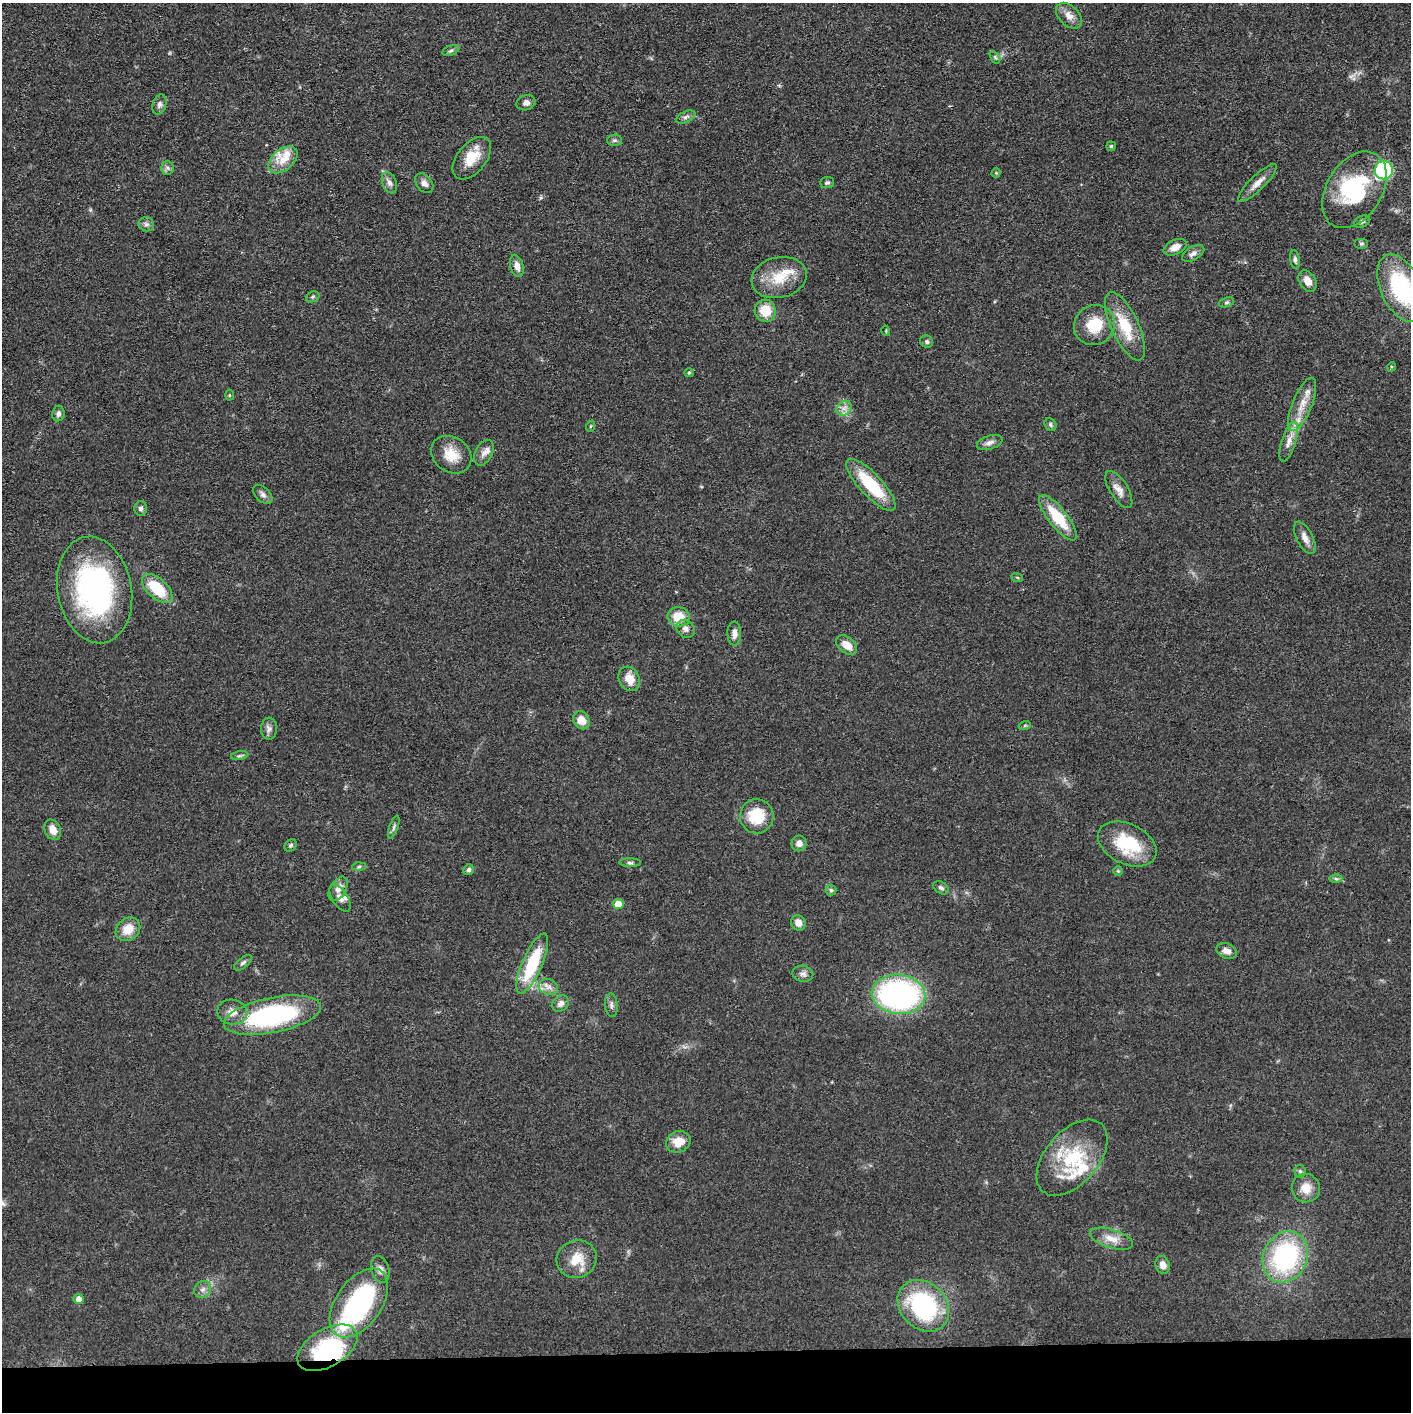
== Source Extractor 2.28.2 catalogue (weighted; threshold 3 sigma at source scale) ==
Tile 8 of 3 x 3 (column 2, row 3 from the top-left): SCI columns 1413-2821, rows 16-1425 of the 4232 x 4261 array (HDU 1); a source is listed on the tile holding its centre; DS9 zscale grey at full resolution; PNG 1413 x 1414 px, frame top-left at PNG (2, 3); each listed source drawn as its Kron ellipse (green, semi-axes under 4 px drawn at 4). Shown black and unused: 4% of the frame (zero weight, under 3 of 4 exposures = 1% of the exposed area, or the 3 px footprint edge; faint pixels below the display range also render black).
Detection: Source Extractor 2.28.2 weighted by HDU 2 'WHT'; one run over the whole footprint, this tile lists its part. Background 0.0571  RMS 0.0052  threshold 0.0235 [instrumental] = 3 sigma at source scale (4.5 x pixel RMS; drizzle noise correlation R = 1.50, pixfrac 1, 0.05/0.05 arcsec/px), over >= 5 px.
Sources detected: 121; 3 inside a brighter object's white glare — neither listed nor drawn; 11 inside a brighter listed object's ellipse — not listed separately; the other 107 listed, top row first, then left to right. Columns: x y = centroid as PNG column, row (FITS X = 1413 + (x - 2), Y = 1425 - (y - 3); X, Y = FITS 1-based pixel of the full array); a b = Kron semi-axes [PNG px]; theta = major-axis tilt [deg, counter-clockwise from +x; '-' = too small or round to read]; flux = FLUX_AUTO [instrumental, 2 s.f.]
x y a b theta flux
1069 16 15 10 -44 4.6
451 50 9 5 22 1.3
995 57 7 4 -57 1
526 103 10 7 15 2.3
159 104 10 7 73 1.9
686 117 10 5 25 1.7
614 140 7 5 2 1.1
1111 146 5 5 - 0.78
472 158 25 14 51 12
283 160 17 10 39 7.3
167 168 7 6 - 1.5
1384 170 9 9 - 64
996 173 4 4 - 0.57
389 183 11 7 -68 2.5
424 183 11 7 -52 2.5
827 183 7 5 4 1.1
1257 183 26 7 44 5.2
1354 190 42 27 58 48
1362 221 8 5 26 1.5
146 224 8 7 - 1.6
1361 244 7 5 0 0.97
1175 247 12 7 24 4.6
1193 253 12 6 30 2.5
1295 260 9 5 -82 1.3
517 266 11 6 -74 3.4
779 277 28 20 13 16
1308 281 11 8 -59 4.6
1401 288 36 20 -65 52
313 297 7 5 22 0.96
1226 302 8 5 20 1.1
765 311 11 10 - 11
1094 325 21 19 37 16
1125 326 37 13 -65 19
886 331 5 3 - 0.5
927 342 7 6 - 1.2
1391 367 5 3 - 0.51
689 373 5 4 - 0.65
229 395 5 3 - 0.53
1302 404 28 10 68 9.2
844 408 8 6 44 2.6
58 414 8 6 80 1.8
1050 425 7 5 -57 1
591 426 6 3 70 0.61
990 442 13 6 17 2.5
1289 442 20 7 73 4.7
484 453 14 8 62 3.3
451 455 21 17 -35 11
871 485 34 11 -47 28
1119 489 21 9 -58 4.6
263 494 11 7 -45 2
140 508 7 6 - 1.7
1058 518 28 9 -52 19
1305 538 18 8 -63 3.8
1017 577 6 3 -19 0.61
157 588 18 10 -42 21
95 590 54 37 -80 100
679 617 11 9 -14 11
686 629 10 8 -42 2.4
734 633 12 7 -90 2.9
847 645 12 8 -38 6.5
629 679 13 10 -61 6.9
581 720 9 8 - 6.1
1025 725 6 4 19 0.66
269 729 11 8 88 2.3
240 756 9 4 9 1.2
757 816 17 16 - 18
394 827 12 4 71 1.4
53 830 11 8 -64 5.1
799 843 8 7 - 3.2
1127 844 31 20 -26 27
290 845 7 5 43 1.1
630 863 11 4 -1 1.3
359 867 6 4 2 0.82
469 870 6 5 - 1.4
1118 871 5 5 - 0.69
1336 879 6 4 -2 1.1
941 888 8 5 -33 1.5
338 889 13 7 60 3.7
831 890 5 5 - 1
340 898 15 7 -57 2.9
618 904 5 5 - 8.3
798 923 8 7 - 3.9
128 929 13 10 40 8.2
1227 951 10 7 -25 3.5
243 963 11 5 40 1.4
532 964 32 10 66 31
803 974 10 8 -13 2.2
548 987 10 7 -20 3
899 994 27 19 -6 130
561 1003 9 7 42 2.9
611 1005 12 6 -85 2
232 1012 15 12 -11 5.4
272 1015 49 17 11 80
678 1142 12 10 24 8.1
1072 1158 45 26 49 33
1300 1171 6 5 - 1
1306 1188 14 14 - 7.4
1111 1239 22 9 -17 6.3
1285 1257 26 22 64 72
577 1259 20 18 25 12
1162 1265 9 7 -73 3.9
380 1269 13 9 -74 3.2
203 1289 9 7 42 2.3
79 1299 5 5 - 4.4
359 1303 39 22 55 95
923 1306 28 23 -45 68
327 1348 33 18 30 49
Overlapping masked pixels (flux is a lower limit): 1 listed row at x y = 327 1348
Isophote crosses this tile's border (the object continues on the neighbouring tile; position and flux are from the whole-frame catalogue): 1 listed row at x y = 1401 288